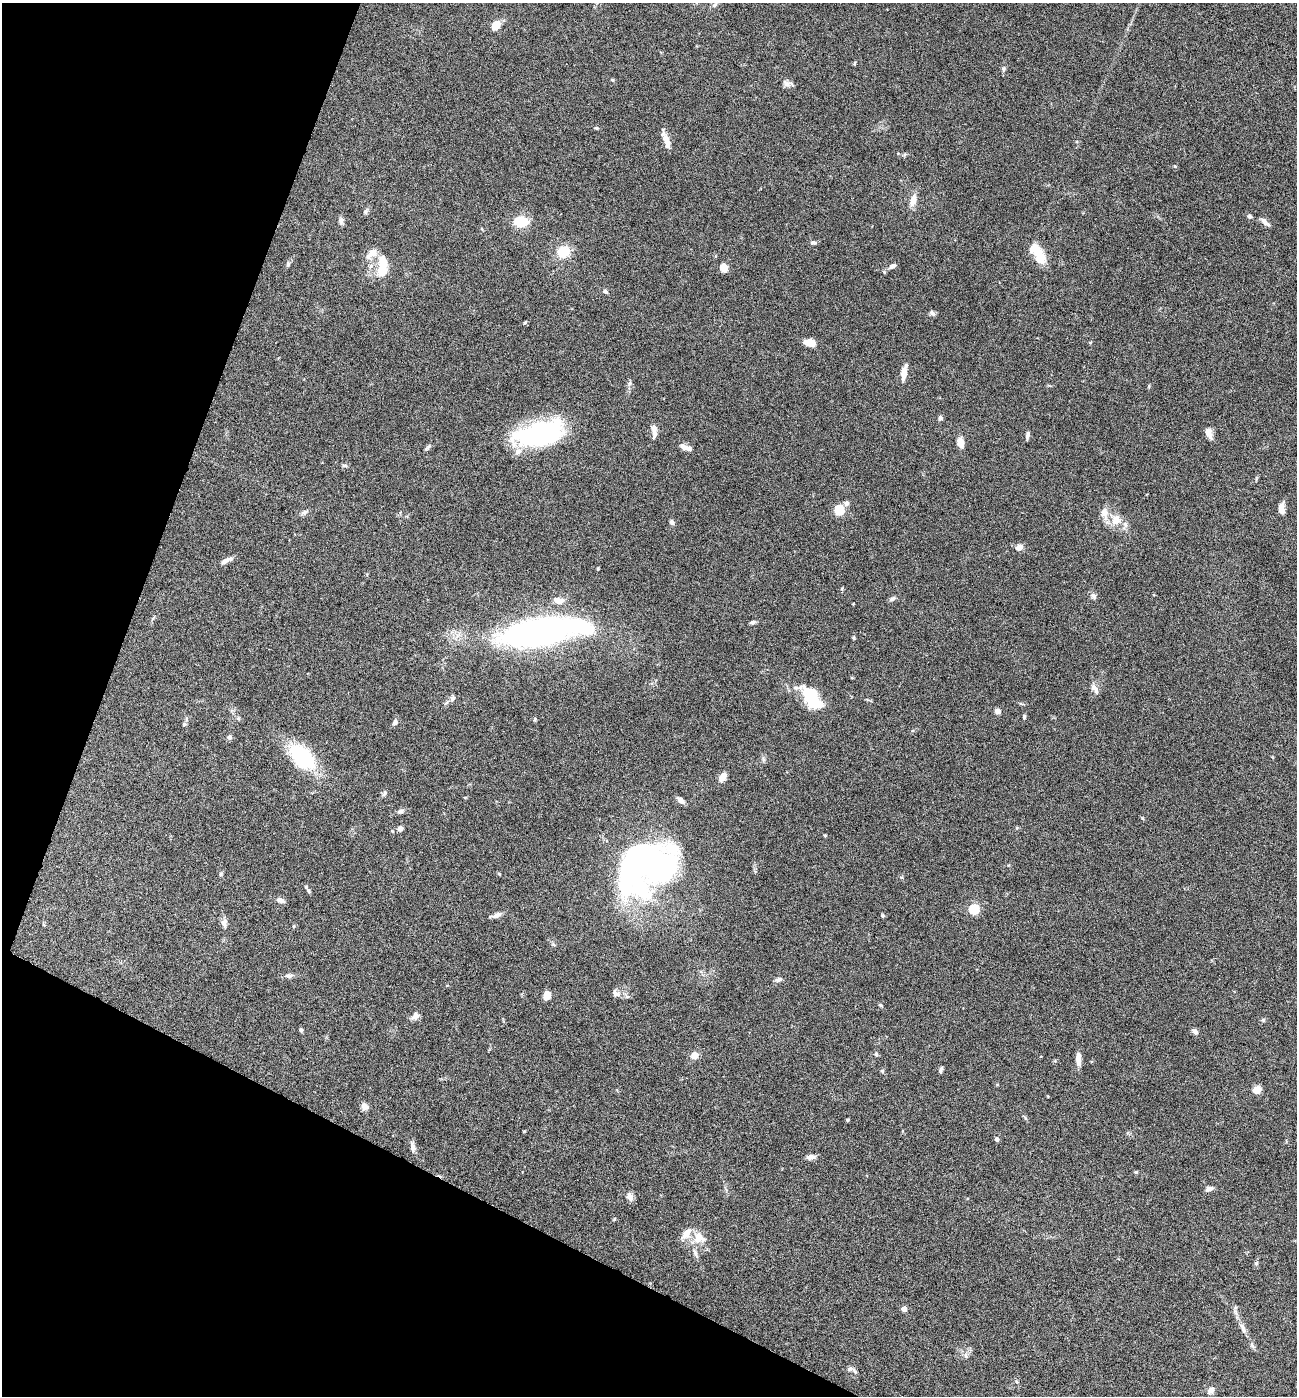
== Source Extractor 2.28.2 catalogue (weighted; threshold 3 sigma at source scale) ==
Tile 9 of 4 x 4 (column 1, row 3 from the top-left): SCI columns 272-1566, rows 1395-2788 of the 5587 x 5578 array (HDU 1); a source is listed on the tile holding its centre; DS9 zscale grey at full resolution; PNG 1299 x 1398 px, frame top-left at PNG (2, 3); no overlay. Shown black and unused: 20% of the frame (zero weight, under 4 of 8 exposures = <1% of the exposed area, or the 3 px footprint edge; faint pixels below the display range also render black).
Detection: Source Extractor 2.28.2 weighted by HDU 2 'WHT'; one run over the whole footprint, this tile lists its part. Background 0.0936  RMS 0.0046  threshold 0.0187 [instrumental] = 3 sigma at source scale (4.09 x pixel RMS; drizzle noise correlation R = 1.36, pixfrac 0.8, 0.05/0.05 arcsec/px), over >= 5 px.
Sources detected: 123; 5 inside a brighter object's white glare — not listed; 4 inside a brighter listed object's ellipse — not listed separately; the other 114 listed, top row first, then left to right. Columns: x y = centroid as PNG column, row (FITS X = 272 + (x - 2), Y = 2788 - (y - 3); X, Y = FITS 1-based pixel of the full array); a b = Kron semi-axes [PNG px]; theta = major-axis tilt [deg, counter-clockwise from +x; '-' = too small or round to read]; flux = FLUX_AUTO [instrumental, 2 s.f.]
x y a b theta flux
715 5 7 5 43 0.87
496 25 10 7 53 5.4
1003 69 6 5 - 0.78
613 80 5 3 - 0.39
787 84 12 8 -32 1.8
596 128 6 4 -22 0.52
667 141 21 6 -73 4
1175 166 5 4 - 0.47
913 200 13 7 75 4.1
365 211 8 4 72 0.77
1250 216 6 5 - 0.72
341 221 11 5 -87 1.3
521 222 7 6 - 19
1265 222 14 5 -42 1.7
813 242 8 5 -4 1
372 252 12 11 - 3.8
563 252 14 12 26 7.7
1038 254 26 11 -58 8.8
288 264 7 5 -77 0.78
382 265 22 11 89 9.9
371 266 7 4 70 0.9
892 266 9 6 30 1.5
724 268 6 5 - 6.2
605 291 7 6 - 0.87
932 313 9 5 -46 0.92
525 322 5 3 - 0.49
1090 342 5 3 - 0.4
810 343 10 6 -10 6
904 371 20 6 81 3.1
630 383 6 4 88 0.83
940 418 6 5 - 1
1209 433 12 6 -71 3.5
540 434 49 22 13 65
655 434 13 6 80 1.8
1027 435 9 4 78 1.2
960 443 11 7 -76 3.7
428 447 10 4 48 0.84
685 447 15 6 -20 2.6
345 465 8 4 -1 0.71
846 503 7 7 - 1.3
1281 508 12 6 -88 3.1
839 510 5 5 - 27
304 512 9 6 29 1.2
1104 513 17 10 -84 3.8
1116 520 16 11 71 5.3
672 522 6 5 - 1.1
1019 547 7 6 - 2.8
226 560 17 6 27 2
598 569 3 3 - 0.39
1093 596 9 7 -56 1.3
892 599 9 5 28 1.1
559 601 10 8 -5 3.6
753 622 7 5 17 0.95
541 634 92 24 10 160
854 638 5 4 - 0.44
1094 688 14 6 -56 2.1
808 696 26 17 -40 15
452 698 8 6 57 1.2
998 711 6 5 - 1.8
1024 717 5 4 - 0.76
238 718 6 4 -46 0.61
535 719 5 4 - 0.55
395 722 7 6 - 1.3
184 724 6 5 - 0.65
229 737 5 5 - 1.6
302 757 24 13 -42 40
763 760 8 4 -82 0.81
722 777 8 6 55 4
384 793 8 5 62 0.88
465 798 5 3 - 0.34
681 800 9 5 -40 2.1
400 811 10 6 20 1.2
400 828 6 5 - 1.8
1017 828 5 4 - 0.49
825 835 3 3 - 0.53
650 864 50 41 -16 150
221 874 6 5 - 0.56
309 891 8 5 -53 0.89
281 900 9 6 -19 1.7
974 909 5 5 - 27
496 915 11 6 19 1.8
882 916 6 4 -90 0.49
224 923 11 7 79 1.8
289 976 10 6 2 1.4
778 979 9 6 21 1.3
615 993 12 7 -37 1.7
547 995 8 6 72 5
881 1005 6 4 -21 0.49
415 1016 10 8 44 2
1263 1020 6 5 - 0.58
301 1030 5 4 - 0.73
1195 1031 9 6 -40 1.3
876 1054 6 5 - 0.75
695 1055 6 6 - 4
1078 1059 14 5 -89 3.5
941 1070 7 3 71 0.9
882 1071 6 5 - 0.56
1257 1090 6 5 - 7.6
364 1107 8 8 - 2
847 1120 4 3 - 0.58
997 1139 4 4 - 1.5
413 1147 14 6 -77 1.9
811 1157 9 5 8 2.3
1136 1172 5 4 - 0.56
1209 1189 9 5 14 1.7
630 1197 12 7 -66 2
614 1219 5 3 - 0.39
699 1238 18 15 -5 6.5
695 1253 13 5 -66 1.6
1256 1263 6 4 -1 0.55
904 1309 4 4 - 4.3
1243 1328 16 6 -66 2.2
854 1371 13 5 -50 1.3
1211 1390 9 7 37 2.2
Unlisted compact peaks at least as high as the median listed source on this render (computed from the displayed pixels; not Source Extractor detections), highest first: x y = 1142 818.